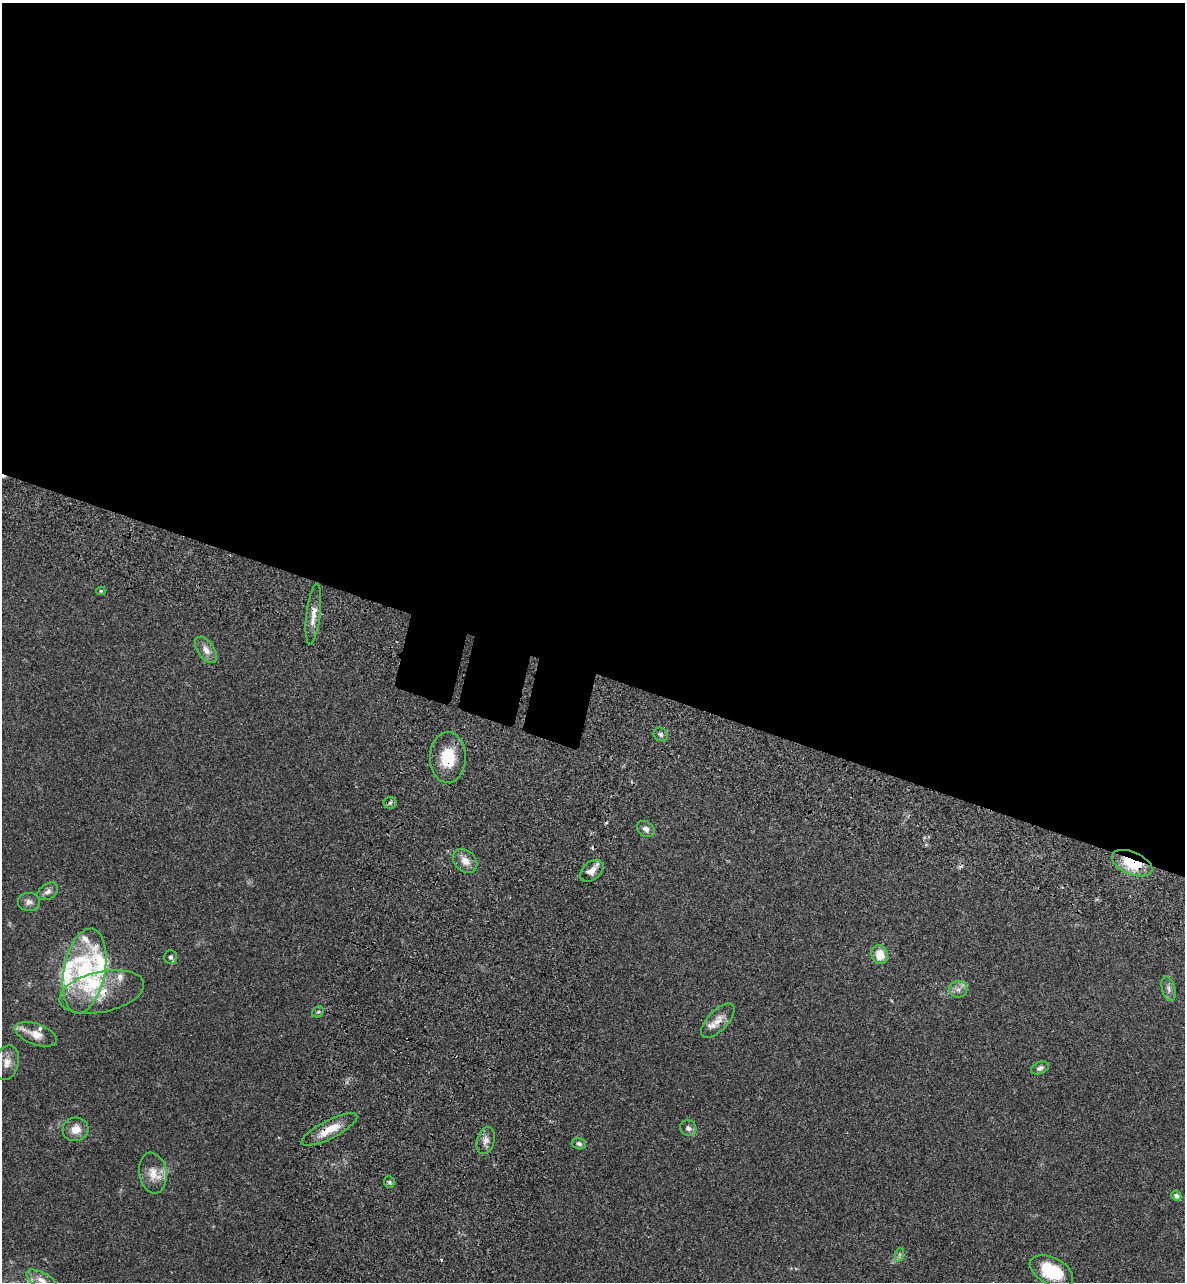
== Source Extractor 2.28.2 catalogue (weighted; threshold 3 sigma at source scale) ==
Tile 3 of 4 x 4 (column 3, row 1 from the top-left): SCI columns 2690-3872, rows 4028-5307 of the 5496 x 5492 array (HDU 1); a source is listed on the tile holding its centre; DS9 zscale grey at full resolution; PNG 1187 x 1284 px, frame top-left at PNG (2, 3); each listed source drawn as its Kron ellipse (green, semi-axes under 4 px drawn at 4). Shown black and unused: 54% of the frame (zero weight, under 3 of 4 exposures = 13% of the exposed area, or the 3 px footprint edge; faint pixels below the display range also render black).
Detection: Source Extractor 2.28.2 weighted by HDU 2 'WHT'; one run over the whole footprint, this tile lists its part. Background 0.0647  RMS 0.0058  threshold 0.0259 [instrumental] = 3 sigma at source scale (4.5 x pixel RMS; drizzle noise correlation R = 1.50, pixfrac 1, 0.05/0.05 arcsec/px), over >= 5 px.
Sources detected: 46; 5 cosmic-ray / hot-pixel residue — neither listed nor drawn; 7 inside a brighter listed object's ellipse — not listed separately; the other 34 listed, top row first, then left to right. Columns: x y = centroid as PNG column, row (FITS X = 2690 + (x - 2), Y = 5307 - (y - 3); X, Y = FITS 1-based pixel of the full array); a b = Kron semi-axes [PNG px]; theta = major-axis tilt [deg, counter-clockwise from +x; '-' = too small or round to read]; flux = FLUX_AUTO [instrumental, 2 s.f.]
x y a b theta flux
101 591 4 4 - 0.66
313 614 30 7 83 6.2
206 650 15 8 -56 4.5
661 734 7 6 - 1.5
448 757 25 18 89 18
390 803 6 5 - 1.1
646 829 10 7 -35 2.4
465 861 13 10 -44 5.1
1132 863 21 11 -23 21
592 871 13 9 39 4.3
48 891 11 7 32 2.5
29 902 11 9 -5 2.7
880 955 9 8 - 8.2
170 957 7 6 - 1.7
84 971 43 21 79 45
958 989 9 8 - 2.6
1168 989 12 6 -73 2.3
102 992 43 20 12 19
318 1012 6 5 - 0.97
718 1021 22 10 46 6.1
36 1034 22 10 -20 6.9
7 1063 18 12 75 5.7
1040 1068 9 5 22 1.6
688 1128 8 7 - 2.1
76 1129 13 11 15 6.6
329 1129 31 9 27 10
486 1140 14 8 74 3.3
579 1144 7 5 -16 1.6
153 1173 20 13 -81 7.9
389 1182 6 5 - 1
1176 1195 5 4 - 2.1
899 1255 7 4 71 0.97
1051 1271 23 13 -27 26
41 1280 17 7 -28 4.7
Overlapping masked pixels (flux is a lower limit): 5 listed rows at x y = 313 614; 448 757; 1132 863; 592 871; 329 1129